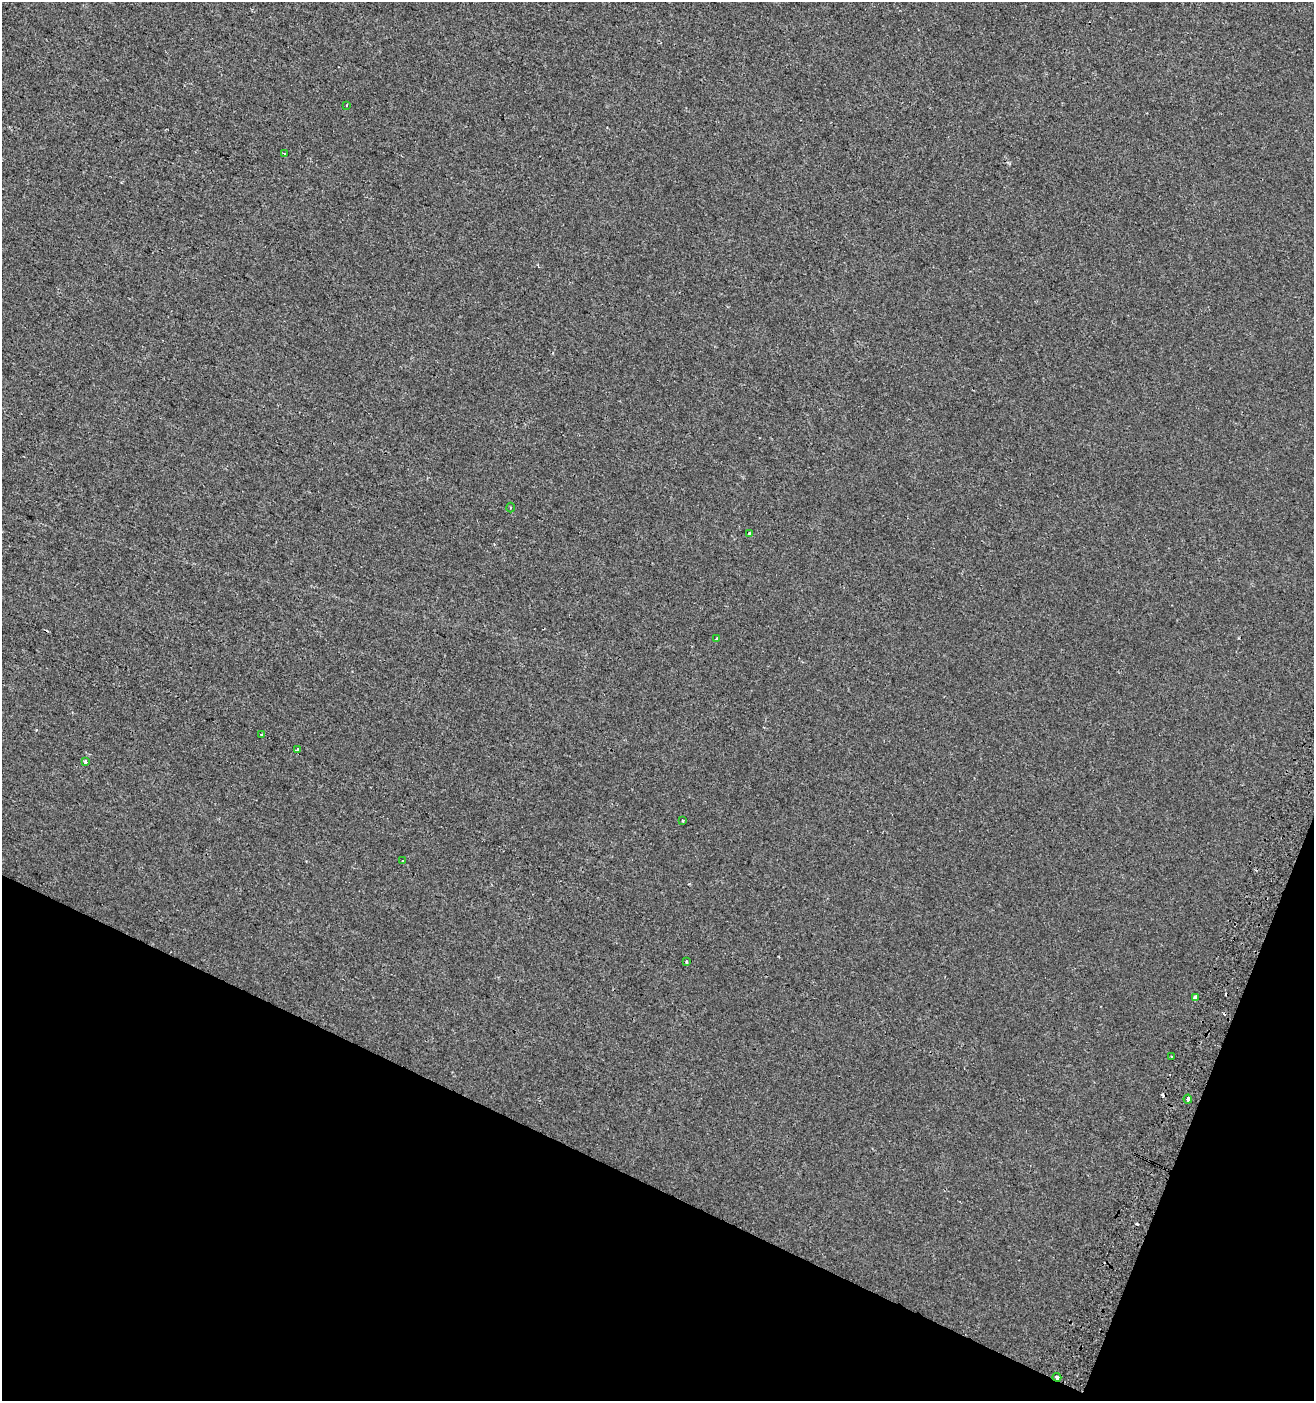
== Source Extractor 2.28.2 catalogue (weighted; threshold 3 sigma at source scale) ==
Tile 15 of 4 x 4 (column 3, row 4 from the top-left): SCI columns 2935-4246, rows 18-1416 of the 5803 x 5637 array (HDU 1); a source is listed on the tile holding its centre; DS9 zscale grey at full resolution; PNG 1316 x 1403 px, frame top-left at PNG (2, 2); each listed source drawn as its Kron ellipse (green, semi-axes under 4 px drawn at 4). Shown black and unused: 19% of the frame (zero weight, under 2 of 3 exposures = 2% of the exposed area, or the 3 px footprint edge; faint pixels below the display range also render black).
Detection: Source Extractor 2.28.2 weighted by HDU 2 'WHT'; one run over the whole footprint, this tile lists its part. Background -5.00e-04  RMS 0.0035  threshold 0.0157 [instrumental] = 3 sigma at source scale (4.5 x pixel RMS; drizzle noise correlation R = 1.50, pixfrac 1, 0.0396/0.0396 arcsec/px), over >= 5 px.
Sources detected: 20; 5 cosmic-ray / hot-pixel residue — neither listed nor drawn; the other 15 listed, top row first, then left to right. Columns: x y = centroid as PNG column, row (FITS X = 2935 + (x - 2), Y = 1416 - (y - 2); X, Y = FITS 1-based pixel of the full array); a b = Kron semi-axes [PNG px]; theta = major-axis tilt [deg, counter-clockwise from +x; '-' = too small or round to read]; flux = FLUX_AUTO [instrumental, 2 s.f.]
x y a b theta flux
346 105 3 2 - 0.37
284 153 3 3 - 0.7
511 507 5 3 - 0.4
750 534 4 4 - 1.4
717 639 4 3 - 0.49
262 734 3 3 - 0.8
297 750 3 3 - 1.7
85 761 4 3 - 0.98
683 820 3 3 - 1.3
403 861 3 3 - 0.27
686 962 3 3 - 0.61
1195 998 4 3 - 2
1172 1057 3 3 - 0.79
1188 1099 4 3 - 3.1
1057 1377 4 4 - 1.8
Overlapping masked pixels (flux is a lower limit): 3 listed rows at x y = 1195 998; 1188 1099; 1057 1377